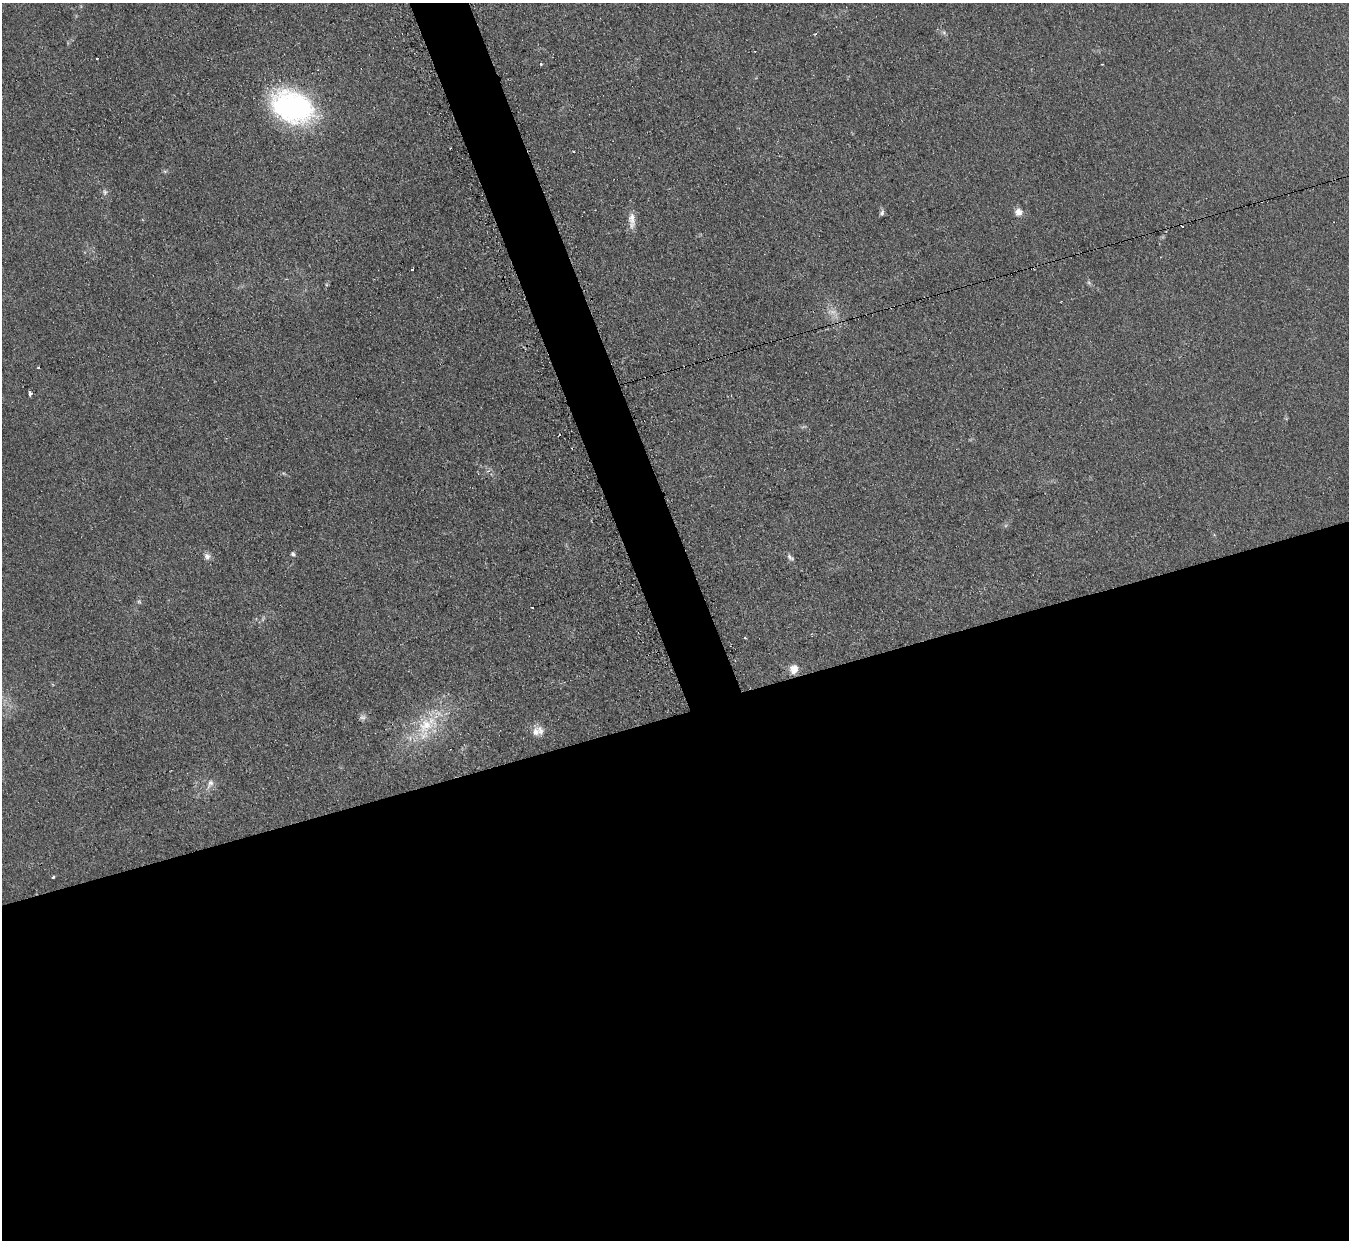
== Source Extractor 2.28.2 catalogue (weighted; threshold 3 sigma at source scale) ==
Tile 15 of 4 x 4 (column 3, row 4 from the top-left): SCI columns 2713-4059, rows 279-1516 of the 5413 x 5375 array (HDU 1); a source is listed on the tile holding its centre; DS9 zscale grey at full resolution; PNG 1351 x 1242 px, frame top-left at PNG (2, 3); no overlay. Shown black and unused: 45% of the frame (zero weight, under 2 of 3 exposures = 2% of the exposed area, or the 3 px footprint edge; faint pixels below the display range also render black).
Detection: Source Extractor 2.28.2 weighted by HDU 2 'WHT'; one run over the whole footprint, this tile lists its part. Background 0.0957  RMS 0.011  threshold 0.0514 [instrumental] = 3 sigma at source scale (4.5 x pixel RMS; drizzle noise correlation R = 1.50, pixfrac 1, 0.05/0.05 arcsec/px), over >= 5 px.
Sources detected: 30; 1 too faint to see at this stretch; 6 cosmic-ray / hot-pixel residue — not listed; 1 inside a brighter listed object's ellipse — not listed separately; the other 22 listed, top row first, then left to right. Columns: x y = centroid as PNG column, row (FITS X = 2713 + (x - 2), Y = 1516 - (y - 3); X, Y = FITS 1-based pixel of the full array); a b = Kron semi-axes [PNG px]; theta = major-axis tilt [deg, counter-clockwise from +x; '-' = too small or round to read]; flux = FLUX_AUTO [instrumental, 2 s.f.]
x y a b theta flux
540 64 3 3 - 2.3
1102 64 3 2 - 0.87
292 107 43 30 -19 220
105 192 9 7 -75 3.3
1018 212 9 9 - 7.3
882 213 8 5 72 2.9
632 218 19 10 -83 11
412 269 3 3 - 5.8
1089 283 6 4 -20 1.9
30 393 4 3 - 19
293 554 5 4 - 2.5
207 556 9 8 - 4.7
790 557 12 6 -39 3.6
139 602 6 5 - 1.9
532 607 3 2 - 1.9
263 619 7 4 72 2
794 669 11 10 - 11
363 718 11 5 10 3.2
427 725 40 20 34 60
536 732 13 11 70 8.9
210 784 15 7 63 7.2
53 877 3 3 - 3